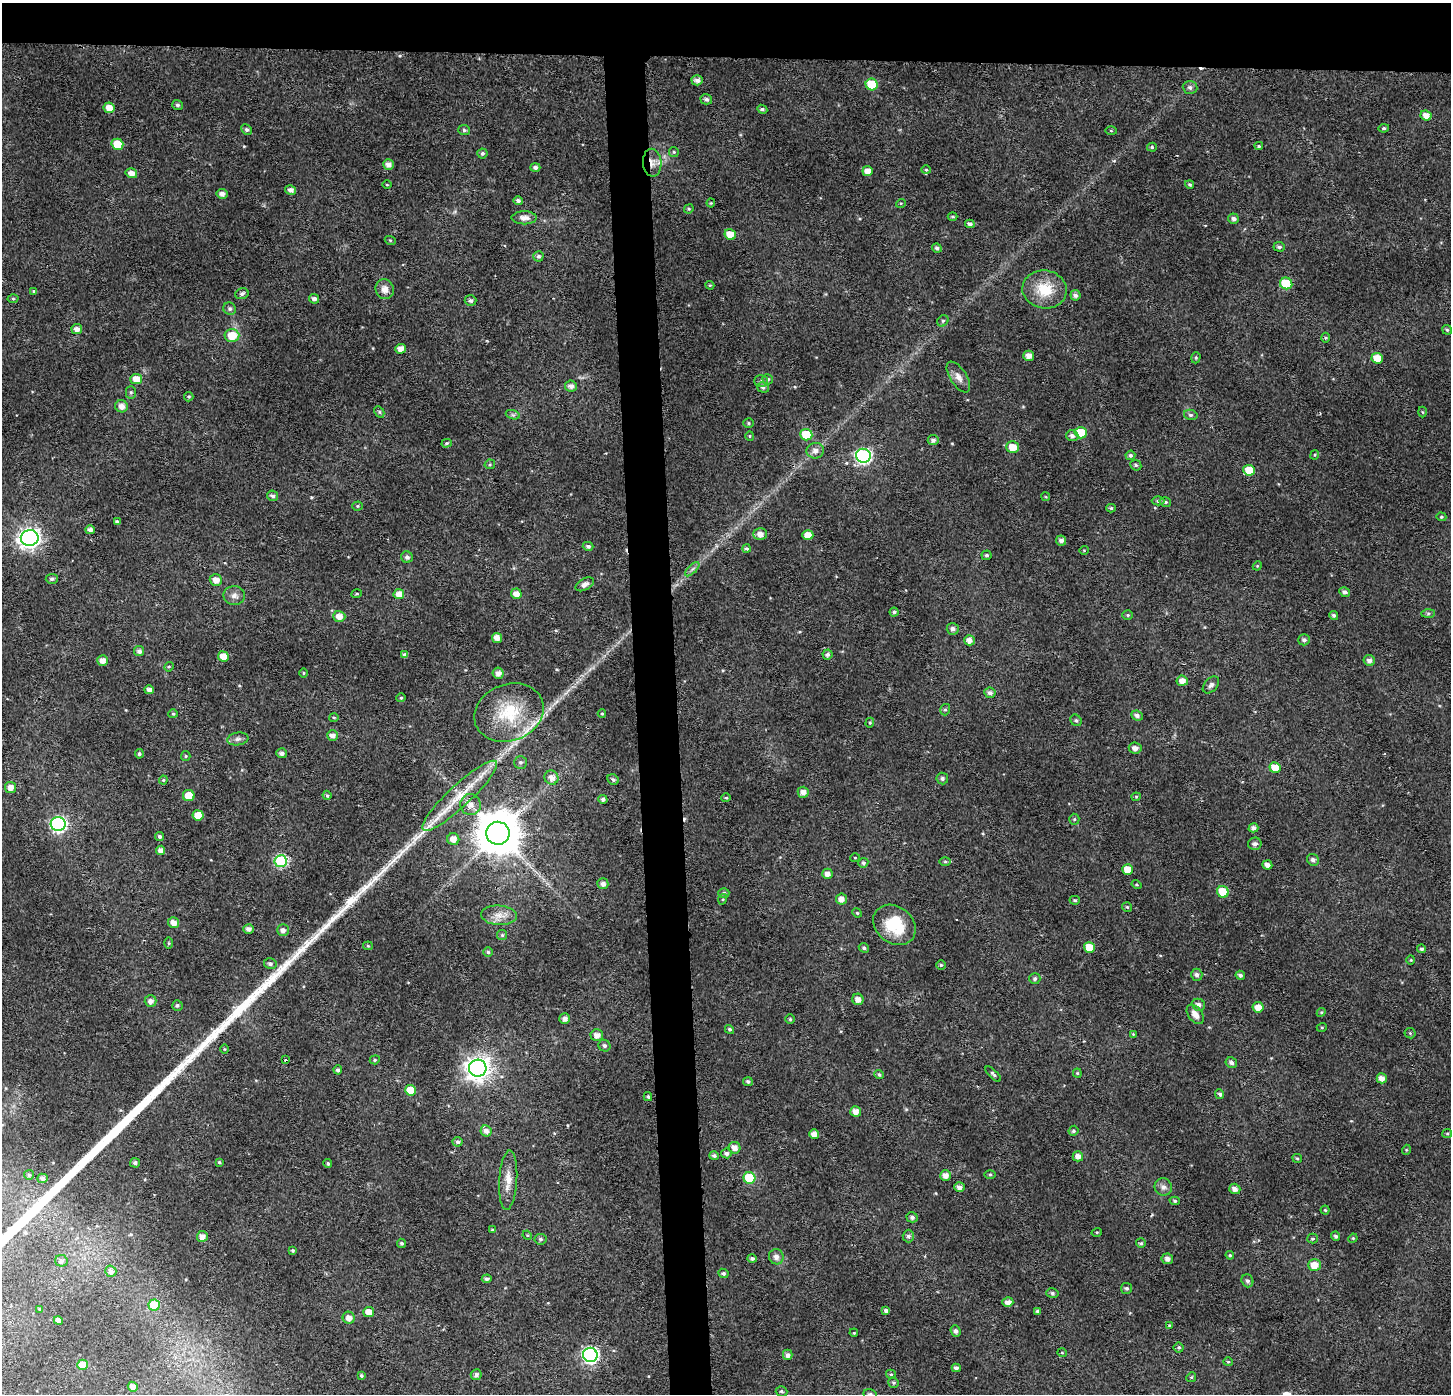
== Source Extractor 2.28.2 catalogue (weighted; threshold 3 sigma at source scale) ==
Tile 2 of 3 x 3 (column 2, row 1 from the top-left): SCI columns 1495-2943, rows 2796-4187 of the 4439 x 4202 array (HDU 1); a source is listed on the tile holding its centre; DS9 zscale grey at full resolution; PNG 1453 x 1396 px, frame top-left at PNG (2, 3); each listed source drawn as its Kron ellipse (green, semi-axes under 4 px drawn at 4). Shown black and unused: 7% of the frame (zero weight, under 2 of 3 exposures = <1% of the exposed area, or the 3 px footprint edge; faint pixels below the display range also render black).
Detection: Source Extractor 2.28.2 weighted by HDU 2 'WHT'; one run over the whole footprint, this tile lists its part. Background 0.0312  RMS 0.0046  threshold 0.0207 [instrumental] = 3 sigma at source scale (4.5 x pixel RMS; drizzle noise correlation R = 1.50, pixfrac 1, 0.0396/0.0396 arcsec/px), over >= 5 px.
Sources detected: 322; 2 cosmic-ray / hot-pixel residue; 1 long thin detection or spike segment (spike, bleed or trail) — neither listed nor drawn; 1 inside a brighter listed object's ellipse — not listed separately; the other 318 listed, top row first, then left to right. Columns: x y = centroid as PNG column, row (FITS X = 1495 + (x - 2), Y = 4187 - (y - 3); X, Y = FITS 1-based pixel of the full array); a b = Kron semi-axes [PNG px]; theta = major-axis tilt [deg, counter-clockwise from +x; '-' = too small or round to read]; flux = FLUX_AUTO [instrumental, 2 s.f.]
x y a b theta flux
697 80 5 5 - 2.2
872 84 6 6 - 16
1190 87 7 6 - 1.4
706 99 6 5 - 1.4
177 105 5 5 - 0.93
109 108 5 5 - 4.4
762 109 5 4 - 0.84
1426 115 5 5 - 3.8
1384 128 5 4 - 0.79
247 130 6 4 -43 1.1
464 130 6 5 - 0.85
1111 131 5 3 - 0.48
117 144 6 5 - 10
1259 146 4 3 - 0.61
1152 147 5 4 - 0.72
674 152 5 5 - 0.58
482 153 5 5 - 0.9
652 163 14 9 -86 4.1
388 164 5 5 - 2.4
535 167 5 4 - 1.2
926 170 4 4 - 0.49
867 171 5 5 - 3.5
131 173 6 5 - 3
1190 184 4 4 - 0.75
387 185 4 3 - 0.35
290 190 5 4 - 2.1
222 194 5 5 - 2.2
518 200 5 4 - 1.4
711 203 4 4 - 0.45
901 203 5 3 - 0.4
689 209 5 4 - 0.56
952 217 5 2 - 0.49
524 218 12 6 0 3.1
1234 219 5 5 - 1.5
970 224 5 4 - 1.3
730 234 6 5 - 5.7
390 240 5 3 - 0.44
1279 247 5 4 - 1.1
937 248 5 4 - 1.4
538 256 5 5 - 1.2
1286 283 6 5 - 21
710 285 4 4 - 0.5
385 289 10 9 - 3.4
1045 289 22 19 -9 14
34 291 4 4 - 0.49
242 294 7 5 15 1.2
1075 295 5 5 - 1.4
13 299 5 3 - 0.51
314 299 5 4 - 1.5
470 301 6 5 - 1.4
230 309 6 6 - 1
943 321 6 5 - 0.75
77 329 5 5 - 2.3
1447 330 5 4 - 0.63
232 335 7 7 - 8.2
1325 338 5 3 - 0.5
400 349 5 5 - 2.9
1029 356 5 5 - 2.9
1196 358 6 4 72 0.65
1377 358 5 5 - 5.9
958 377 17 8 -57 3.2
136 379 6 5 - 5.1
768 379 5 5 - 1
761 381 7 6 - 1
571 386 6 5 - 2
763 387 6 5 - 1.1
131 392 6 5 - 0.81
189 397 5 4 - 0.69
122 406 6 6 - 3
379 412 6 4 -61 0.76
1422 412 5 3 - 0.44
513 415 7 4 -18 1
1191 415 7 5 -14 0.84
749 423 5 5 - 0.67
1081 433 6 5 - 14
806 435 6 5 - 16
750 436 5 4 - 0.49
1072 436 6 5 - 1.6
933 440 5 5 - 1.6
447 443 5 4 - 0.69
1012 447 6 5 - 6.2
815 451 9 7 9 2.5
1130 455 5 4 - 1.1
1315 455 5 3 - 0.49
863 456 7 7 - 98
490 464 5 5 - 0.66
1136 465 6 5 - 0.89
1249 470 6 5 - 9.4
273 496 6 5 - 1.3
1046 497 4 3 - 0.41
1158 501 6 4 0 1
1165 502 6 4 -16 0.88
357 506 5 4 - 0.53
1111 508 5 4 - 0.72
1441 517 5 4 - 0.61
117 522 4 3 - 1
90 530 4 4 - 2
760 534 7 6 - 2.9
808 535 5 5 - 5.7
30 538 9 8 - 240
1061 541 5 5 - 1.7
588 546 5 4 - 1.2
747 549 4 3 - 1
1084 550 5 3 - 0.36
987 555 5 5 - 0.86
407 557 6 5 - 1.5
1257 566 5 3 - 0.41
692 569 9 3 45 1.1
52 579 6 5 - 1.2
216 580 6 5 - 3.2
585 584 10 5 28 1.9
1345 592 6 5 - 1.5
357 594 5 3 - 0.49
399 594 5 5 - 3.8
516 594 5 5 - 3.4
234 595 11 9 -1 2.4
894 612 4 4 - 0.98
1428 613 7 4 1 0.84
1128 615 5 4 - 0.63
1334 615 4 4 - 1
339 616 6 5 - 3.4
953 629 6 6 - 1.8
497 638 5 5 - 3
969 640 5 5 - 2.5
1304 640 6 5 - 1.2
139 651 5 5 - 1.6
827 654 5 5 - 1.2
405 655 4 3 - 1.2
223 656 5 5 - 5.5
102 661 5 5 - 3.1
1369 661 6 5 - 1.8
169 667 5 4 - 0.54
304 673 5 3 - 0.42
498 673 6 5 - 2.2
1182 681 5 5 - 3.2
1211 685 10 6 46 1.5
149 690 5 4 - 1.9
990 693 5 5 - 1.5
401 698 4 4 - 0.53
945 710 6 5 - 0.89
509 713 35 28 21 25
173 714 4 4 - 0.45
602 714 4 4 - 0.54
1137 715 6 5 - 1.4
334 717 5 3 - 0.53
1076 720 6 5 - 0.85
870 723 5 4 - 0.52
332 735 5 5 - 2.1
238 739 10 6 7 1.7
1135 748 6 5 - 2.5
282 753 5 5 - 1.6
139 754 5 4 - 0.89
186 756 5 4 - 0.6
520 762 6 6 - 1
1275 768 5 5 - 8.3
551 778 7 7 - 3.2
942 778 6 5 - 1.1
613 779 6 5 - 1.2
163 780 4 4 - 0.56
10 787 5 5 - 3
803 792 5 5 - 2.9
327 795 5 4 - 0.67
189 796 6 5 - 6.7
460 796 50 11 43 16
1136 797 4 4 - 0.55
726 798 4 4 - 0.55
603 799 4 4 - 1.3
470 805 10 10 - 3.4
198 815 5 5 - 6.7
1074 819 5 5 - 0.67
58 824 7 7 - 100
1253 828 5 4 - 1.7
498 833 12 11 - 1900
160 836 5 4 - 0.98
453 839 6 6 - 3.5
1255 844 7 6 - 1.6
161 850 4 4 - 2.1
855 858 5 3 - 0.4
1313 860 6 5 - 1.6
281 861 6 6 - 41
945 862 6 4 -1 0.72
863 863 5 4 - 0.83
1267 865 5 4 - 2.4
1128 870 5 5 - 5.5
827 874 5 5 - 2.4
603 884 5 5 - 1.9
1136 885 5 4 - 0.57
1223 892 6 5 - 11
724 893 5 5 - 0.94
723 899 5 3 - 0.46
841 899 5 5 - 2.7
1075 900 5 4 - 0.73
1127 907 5 5 - 0.64
857 913 5 4 - 0.52
499 915 18 10 -4 4.6
174 923 6 5 - 3.4
894 925 23 18 -38 18
249 929 5 4 - 2.2
283 930 6 6 - 2.1
502 935 5 5 - 0.72
169 943 6 4 -90 0.53
368 946 5 4 - 0.51
1089 947 5 5 - 7.6
864 948 5 4 - 0.97
1421 949 4 4 - 0.96
488 952 5 4 - 0.84
1411 960 4 4 - 0.46
270 964 6 5 - 1.3
941 965 5 5 - 0.73
1197 975 6 5 - 1.4
1240 975 5 4 - 1.2
1035 979 5 5 - 1
858 999 6 5 - 2.7
151 1001 6 5 - 2.3
177 1005 5 5 - 0.92
1199 1005 6 6 - 1.9
1258 1007 5 5 - 4.3
1321 1012 5 4 - 0.56
1195 1014 11 7 -54 3.1
565 1019 5 5 - 2.1
790 1019 4 4 - 0.61
1322 1027 5 3 - 0.42
729 1029 5 4 - 0.79
1410 1033 5 5 - 0.59
1133 1034 4 4 - 0.38
597 1035 6 6 - 2.9
604 1046 6 5 - 1.1
224 1049 5 3 - 0.41
286 1060 3 2 - 1.6
375 1060 5 4 - 0.63
1231 1063 6 5 - 1.4
478 1068 8 8 - 370
338 1070 4 4 - 1.2
1077 1073 4 4 - 0.55
879 1074 5 4 - 0.97
993 1074 10 4 -45 0.9
1382 1078 5 5 - 3.1
748 1082 5 4 - 1
410 1090 5 5 - 8.7
1220 1094 5 4 - 1
648 1097 4 4 - 0.76
856 1112 5 5 - 3
486 1131 6 5 - 2.2
1073 1131 5 4 - 0.77
814 1134 5 5 - 2.7
1447 1134 5 4 - 0.55
457 1142 5 5 - 0.99
735 1148 6 5 - 3.1
1406 1150 5 3 - 0.42
726 1153 5 5 - 1.3
714 1156 5 4 - 0.98
1078 1156 5 5 - 2.5
1297 1158 5 4 - 0.6
219 1162 4 4 - 0.52
135 1163 5 4 - 1.3
328 1164 4 3 - 0.73
29 1175 5 5 - 0.87
990 1175 5 3 - 0.53
946 1176 5 5 - 3
43 1178 5 4 - 1.5
749 1178 6 6 - 17
508 1180 30 9 86 6.1
959 1187 5 5 - 2
1163 1187 9 8 - 2
1235 1189 6 5 - 2.3
1175 1201 5 4 - 0.73
1325 1210 4 4 - 0.53
912 1217 5 5 - 1.3
493 1230 3 3 - 0.64
1097 1232 5 3 - 0.43
527 1235 5 4 - 0.46
202 1236 5 5 - 2.7
908 1236 6 6 - 1.3
1335 1236 4 4 - 1.1
1353 1238 5 4 - 0.46
540 1239 6 5 - 1
1313 1239 5 5 - 0.7
401 1243 5 4 - 0.77
1141 1243 5 5 - 0.73
293 1250 4 4 - 0.63
1230 1255 4 4 - 0.56
776 1257 8 7 - 2.3
752 1258 5 4 - 1.2
1167 1259 5 5 - 1.9
61 1261 6 6 - 1.4
1314 1265 6 6 - 6.3
111 1271 5 5 - 1.6
723 1273 5 4 - 0.92
487 1279 5 4 - 1.2
1247 1281 7 6 - 1.3
1127 1288 5 5 - 0.92
1052 1293 6 5 - 0.88
1008 1302 5 5 - 2.4
154 1305 5 5 - 11
39 1309 3 3 - 0.39
886 1311 4 4 - 1.5
1038 1311 4 4 - 0.9
369 1312 5 5 - 4.3
349 1318 6 6 - 3.1
58 1320 4 4 - 3.3
1169 1325 3 2 - 0.33
956 1331 6 5 - 1.5
854 1333 4 3 - 0.37
1179 1347 5 5 - 0.81
1062 1353 5 3 - 0.36
590 1355 7 7 - 110
788 1355 5 5 - 1.6
1228 1362 5 4 - 0.53
83 1365 5 5 - 7.3
956 1368 4 4 - 1.1
891 1374 5 4 - 0.61
476 1375 5 5 - 1.4
361 1376 4 4 - 0.77
1191 1377 5 4 - 0.67
893 1383 5 5 - 0.73
133 1387 5 4 - 2.1
781 1391 6 5 - 0.86
870 1394 6 5 - 1.2
Overlapping masked pixels (flux is a lower limit): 1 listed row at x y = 652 163
Isophote crosses this tile's border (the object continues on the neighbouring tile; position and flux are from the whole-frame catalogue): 1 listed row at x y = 870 1394